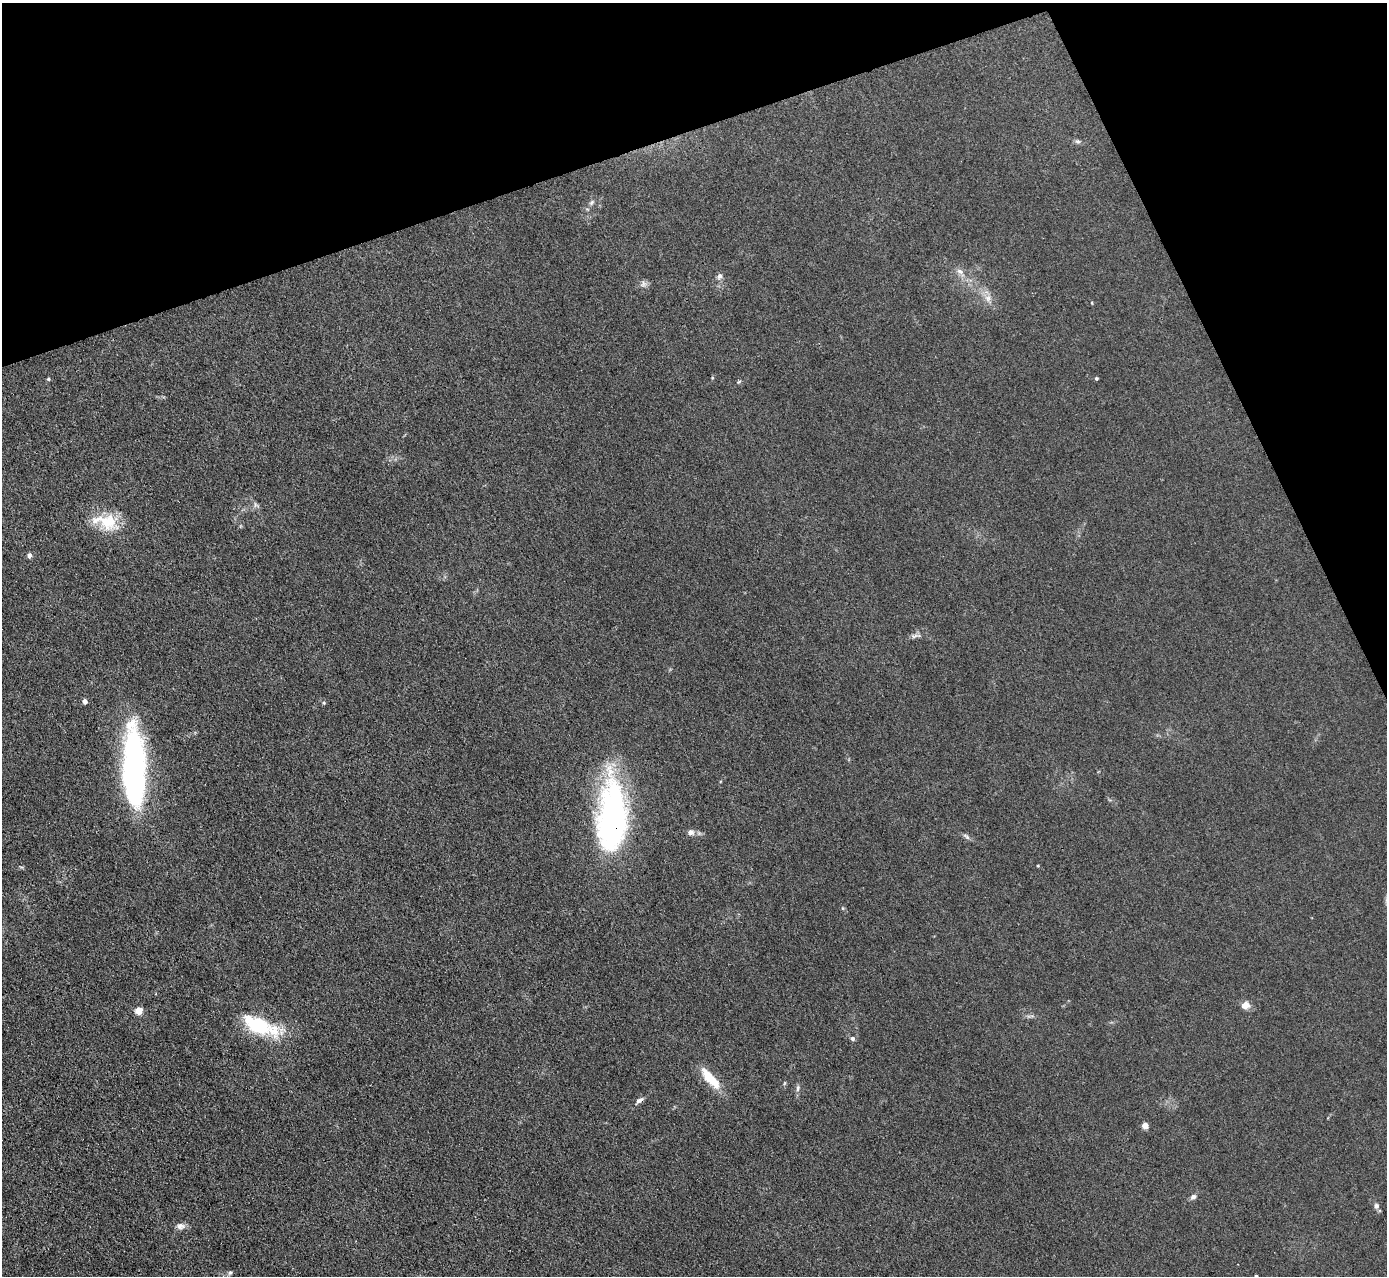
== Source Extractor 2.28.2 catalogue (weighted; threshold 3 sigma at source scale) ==
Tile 3 of 4 x 4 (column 3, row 1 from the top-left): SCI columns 2771-4155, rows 3971-5244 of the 5540 x 5526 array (HDU 1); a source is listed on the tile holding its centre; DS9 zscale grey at full resolution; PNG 1389 x 1278 px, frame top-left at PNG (2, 3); no overlay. Shown black and unused: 18% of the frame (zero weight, under 3 of 4 exposures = <1% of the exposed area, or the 3 px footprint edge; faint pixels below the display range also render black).
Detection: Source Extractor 2.28.2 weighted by HDU 2 'WHT'; one run over the whole footprint, this tile lists its part. Background 0.0438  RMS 0.0059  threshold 0.0267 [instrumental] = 3 sigma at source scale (4.5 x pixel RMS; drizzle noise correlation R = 1.50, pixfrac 1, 0.05/0.05 arcsec/px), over >= 5 px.
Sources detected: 36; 2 inside a brighter object's white glare — not listed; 1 inside a brighter listed object's ellipse — not listed separately; the other 33 listed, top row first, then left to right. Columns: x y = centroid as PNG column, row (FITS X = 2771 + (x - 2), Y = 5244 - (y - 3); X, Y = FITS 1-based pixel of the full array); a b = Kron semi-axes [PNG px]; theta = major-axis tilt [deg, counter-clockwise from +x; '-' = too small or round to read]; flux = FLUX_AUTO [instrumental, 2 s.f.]
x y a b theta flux
1078 141 8 6 -2 1.2
591 203 8 5 46 1.3
960 271 11 7 -36 2.8
719 276 9 7 70 2
643 284 9 9 - 2.3
988 298 9 8 - 3.4
1092 303 4 3 - 0.51
1096 378 4 4 - 0.72
48 379 4 4 - 0.81
739 381 6 4 20 0.69
108 522 31 22 -27 19
29 555 5 4 - 2.7
914 636 14 5 15 2.1
85 701 5 4 - 2.8
324 703 5 5 - 0.92
134 769 80 22 -88 150
612 816 83 32 88 140
691 832 9 7 -1 2.5
966 836 11 4 -40 1.5
1038 865 3 3 - 0.53
1245 1005 10 8 7 4.3
139 1010 5 5 - 15
259 1025 28 11 -24 53
852 1038 6 5 - 1.7
710 1079 32 10 -48 14
798 1088 9 5 78 1.6
639 1100 12 5 34 2.1
1145 1126 4 4 - 8.5
1193 1197 8 6 33 1.8
1376 1206 7 6 - 1.6
180 1226 12 9 -3 2.9
230 1273 7 5 65 1.1
1256 1276 3 3 - 1.2
Overlapping masked pixels (flux is a lower limit): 1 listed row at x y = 612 816
Isophote crosses this tile's border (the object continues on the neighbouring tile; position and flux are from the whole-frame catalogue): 1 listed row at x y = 1256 1276